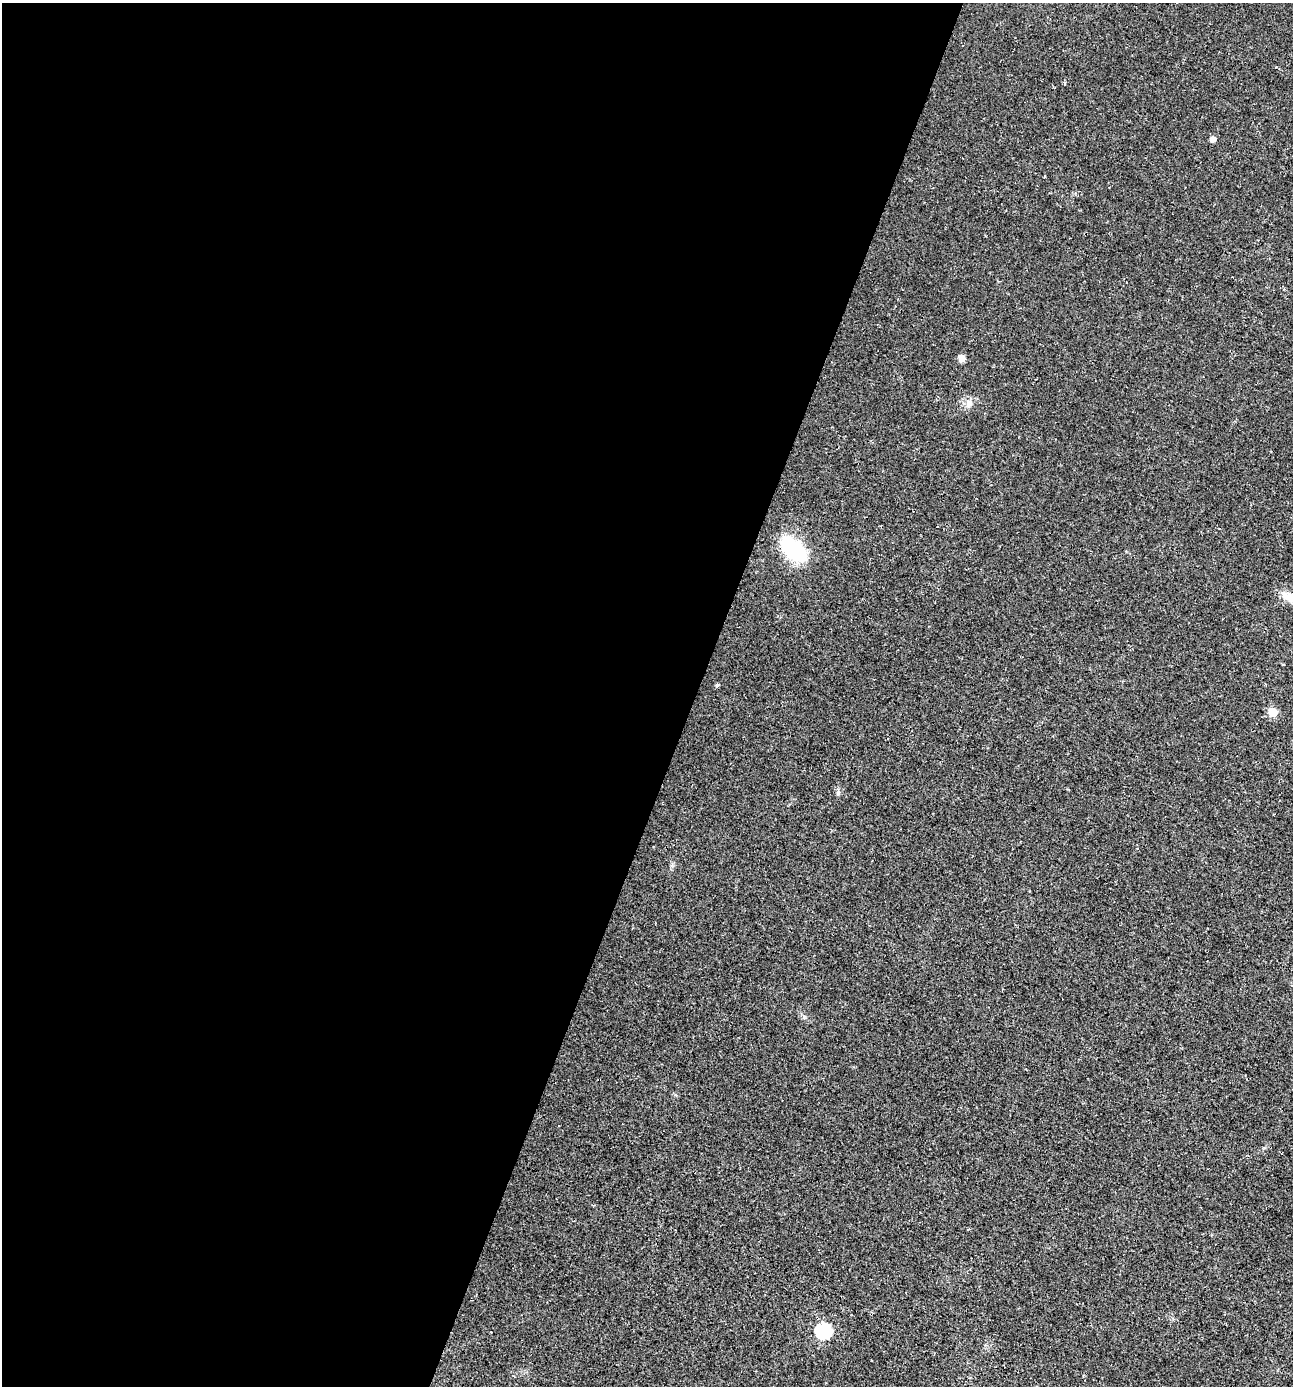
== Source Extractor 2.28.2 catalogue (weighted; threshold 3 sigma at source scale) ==
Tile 5 of 4 x 4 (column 1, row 2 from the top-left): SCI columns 262-1552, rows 2801-4184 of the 5751 x 5592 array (HDU 1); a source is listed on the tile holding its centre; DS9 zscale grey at full resolution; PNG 1295 x 1388 px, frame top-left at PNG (2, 3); no overlay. Shown black and unused: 54% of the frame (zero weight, under 3 of 4 exposures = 5% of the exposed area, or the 3 px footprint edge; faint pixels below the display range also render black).
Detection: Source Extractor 2.28.2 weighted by HDU 2 'WHT'; one run over the whole footprint, this tile lists its part. Background 0.0184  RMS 0.0068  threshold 0.0304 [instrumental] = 3 sigma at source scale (4.5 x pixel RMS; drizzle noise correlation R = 1.50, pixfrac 1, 0.0396/0.0396 arcsec/px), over >= 5 px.
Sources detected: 9; all 9 listed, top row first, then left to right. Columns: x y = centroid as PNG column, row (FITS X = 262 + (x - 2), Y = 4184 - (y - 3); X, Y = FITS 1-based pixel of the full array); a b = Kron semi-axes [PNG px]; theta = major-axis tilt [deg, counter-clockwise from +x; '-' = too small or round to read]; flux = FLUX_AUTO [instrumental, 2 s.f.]
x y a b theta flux
1213 139 5 5 - 4.1
961 358 8 7 - 3.2
969 404 12 7 78 3.5
793 549 33 18 -46 44
1291 598 29 10 -26 10
717 685 4 4 - 1
1273 712 5 5 - 23
838 792 7 5 70 1.4
823 1331 7 7 - 110
Isophote crosses this tile's border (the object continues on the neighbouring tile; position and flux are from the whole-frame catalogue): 1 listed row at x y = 1291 598